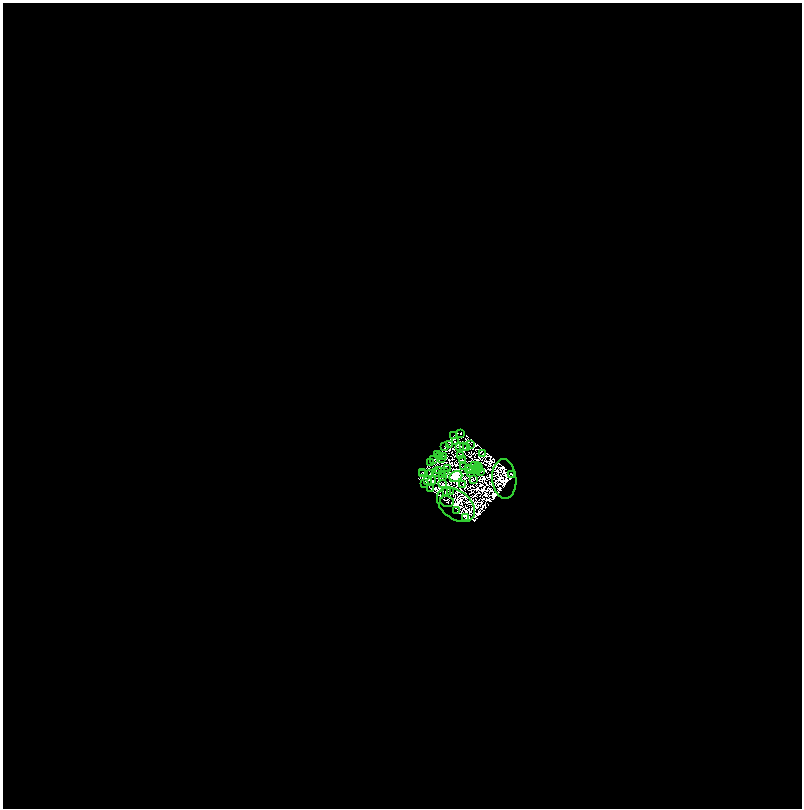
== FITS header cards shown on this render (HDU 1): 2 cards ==
NAXIS1  =                 1599
NAXIS2  =                 1612

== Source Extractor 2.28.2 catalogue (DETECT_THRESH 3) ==
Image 1599 x 1612 px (HDU 1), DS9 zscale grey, zoomed out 1/2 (1 PNG px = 2 x 2 image px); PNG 804 x 810 px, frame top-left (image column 2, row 1611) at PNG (3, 3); each listed source drawn as its Kron ellipse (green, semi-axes under 4 px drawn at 4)
Background 0.693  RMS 7.3e-07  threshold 2.18e-06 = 3 sigma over >= 5 px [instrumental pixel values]
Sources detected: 170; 117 cannot appear on this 1/2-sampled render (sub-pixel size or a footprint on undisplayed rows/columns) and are neither listed nor drawn; the other 53 listed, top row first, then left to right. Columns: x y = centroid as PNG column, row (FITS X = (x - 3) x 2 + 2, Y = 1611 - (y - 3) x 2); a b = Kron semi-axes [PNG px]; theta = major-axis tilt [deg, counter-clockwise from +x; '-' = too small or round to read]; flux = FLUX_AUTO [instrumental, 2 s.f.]
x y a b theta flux
460 433 3 2 - 1.9e+01
454 435 3 2 - 1.6e-01
456 442 2 1 - 1.1e-01
449 444 2 1 - 1.6e-01
471 444 3 1 - 1.9e-01
463 446 2 1 - 7.0e-01
445 447 3 1 - 4.7e-01
459 447 4 2 - 1.0e+00
466 447 2 1 - 5.4e-01
437 454 2 1 - 1.9e-02
483 454 2 1 - 1.2e+00
440 456 2 1 - 1.7e-01
444 456 2 1 - 1.5e-02
461 456 2 1 - 2.5e-01
442 458 3 1 - 6.0e-03
433 460 3 2 - 5.6e-01
463 460 2 1 - 1.1e+00
430 463 2 1 - 5.6e-02
474 465 2 1 - 1.7e-01
464 466 2 1 - 6.9e-04
478 466 4 2 - 1.8e-01
468 468 2 1 - 1.4e-01
479 468 3 2 - 2.5e-01
447 469 2 1 - 3.3e-01
470 469 2 1 - 1.5e-01
473 470 2 1 - 1.0e-01
478 470 2 1 - 2.5e-01
439 471 3 1 - 3.4e-01
481 471 3 2 - 3.1e-02
423 472 2 1 - 3.2e-01
436 472 2 1 - 1.7e-01
444 472 3 1 - 6.7e-02
470 472 3 1 - 1.8e-01
423 474 2 2 - 3.0e-02
430 474 3 3 - 2.8e+00
442 474 2 1 - 1.9e-02
511 474 4 3 - 5.0e+00
442 476 2 1 - 1.8e-01
456 477 6 5 - 4.3e+02
504 479 20 12 -86 1.3e+01
427 480 2 1 - 8.3e-01
473 480 2 1 - 6.2e-02
432 481 4 2 - 1.1e-01
424 483 3 1 - 1.3e-01
443 484 4 1 - 1.1e-02
463 484 2 1 - 1.7e-01
430 488 2 1 - 3.2e-01
451 491 3 1 - 1.9e-01
447 492 3 2 - 2.2e-01
447 501 7 5 -17 1.8e+00
456 505 21 14 -38 9.3e-01
457 511 2 1 - 1.8e+01
465 518 2 1 - 4.4e+00
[117 sub-pixel or undisplayed-footprint detections neither listed nor drawn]